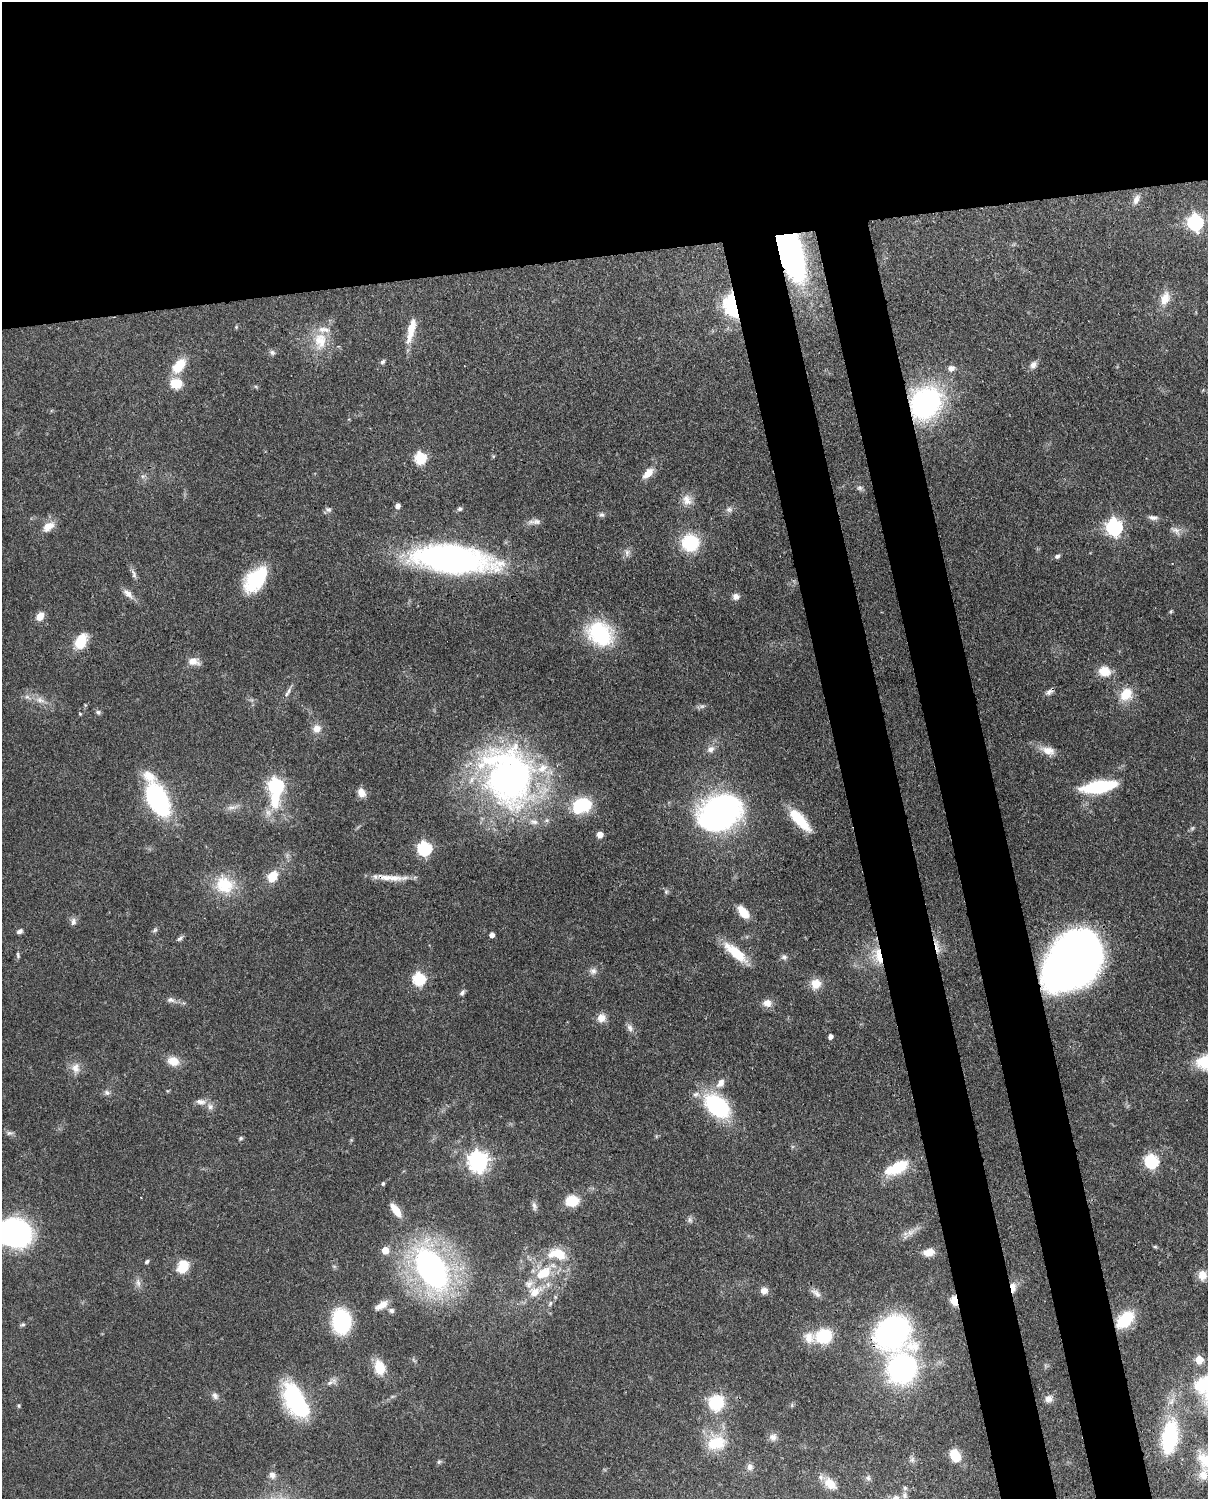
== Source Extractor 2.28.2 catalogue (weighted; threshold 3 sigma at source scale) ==
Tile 2 of 4 x 3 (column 2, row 1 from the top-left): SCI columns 1296-2501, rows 3149-4645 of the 5000 x 4911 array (HDU 1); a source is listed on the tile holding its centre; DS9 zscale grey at full resolution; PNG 1210 x 1501 px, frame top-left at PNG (2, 2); no overlay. Shown black and unused: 25% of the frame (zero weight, under 3 of 4 exposures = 7% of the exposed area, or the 3 px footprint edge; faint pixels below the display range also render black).
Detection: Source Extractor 2.28.2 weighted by HDU 2 'WHT'; one run over the whole footprint, this tile lists its part. Background 0.0986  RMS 0.0041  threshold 0.0184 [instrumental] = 3 sigma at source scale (4.5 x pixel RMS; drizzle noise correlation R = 1.50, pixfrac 1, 0.05/0.05 arcsec/px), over >= 5 px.
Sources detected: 167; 1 too faint to see at this stretch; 4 inside a brighter object's white glare — not listed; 9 inside a brighter listed object's ellipse — not listed separately; the other 153 listed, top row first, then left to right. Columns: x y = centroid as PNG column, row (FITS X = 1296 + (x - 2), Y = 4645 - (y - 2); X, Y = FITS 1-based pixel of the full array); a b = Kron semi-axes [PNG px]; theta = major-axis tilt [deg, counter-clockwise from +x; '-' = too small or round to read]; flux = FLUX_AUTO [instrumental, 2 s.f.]
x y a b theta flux
1136 199 15 7 68 2.5
1195 222 7 6 - 100
790 252 48 20 -70 120
1165 298 19 12 68 5.6
733 305 8 5 -80 260
236 327 4 4 - 0.42
411 330 30 8 77 7.9
320 341 26 18 88 11
272 352 8 6 -28 1.1
383 362 7 5 45 0.87
179 365 18 10 50 9.6
1033 365 11 8 55 2.1
951 368 8 6 9 2.2
176 383 12 10 -10 8.7
925 403 29 24 53 79
420 458 6 6 - 40
648 473 15 8 44 4.5
860 488 8 6 -1 1.1
687 500 15 12 -51 4.1
397 506 5 5 - 1.9
328 509 9 7 -22 1.1
460 509 6 6 - 0.86
729 509 9 7 -10 1.5
601 515 7 7 - 1
1153 518 14 6 -7 1.7
535 522 20 6 5 2.3
48 526 17 10 32 4.5
1114 527 7 6 - 120
1176 531 14 8 -42 2.4
690 543 18 17 - 20
627 553 10 6 84 1.7
1057 556 7 5 37 1.1
451 559 60 20 -6 180
134 574 14 5 -76 1.6
255 581 26 21 50 22
128 593 16 8 -43 2.8
736 597 9 8 - 2
1171 611 5 4 - 0.48
40 616 10 7 57 3.8
600 633 28 22 -36 33
81 641 14 9 62 13
193 661 15 9 -14 3.6
1105 671 14 12 -10 6.6
289 691 10 6 56 1.4
1050 691 13 5 42 1.7
1126 694 14 11 54 9.1
40 700 14 7 -21 3
98 712 7 6 - 0.95
80 714 5 3 - 0.37
317 729 12 11 - 3.5
711 749 11 9 39 2.4
1048 751 18 10 -19 4.6
507 779 92 55 -65 150
276 786 7 7 - 90
1099 787 35 11 9 27
361 793 10 8 -64 3.5
157 799 29 13 -65 85
582 806 24 17 20 18
232 807 16 4 4 1.9
719 813 35 27 29 130
800 820 31 11 -48 12
1192 828 7 5 44 0.72
600 834 6 6 - 2.9
424 848 6 6 - 68
272 876 13 10 51 7.3
391 878 45 7 -3 6.8
225 885 27 24 -16 16
666 892 6 5 - 0.71
743 912 16 9 -51 5.9
73 921 10 7 79 1.5
155 930 7 5 45 0.8
20 931 7 5 25 1.3
492 935 4 4 - 2.1
180 939 8 5 38 1
937 946 22 5 -79 2.9
736 953 34 11 -40 12
18 955 8 3 -72 0.63
879 956 20 9 -76 8.7
784 957 9 7 -23 1.2
1072 961 51 38 51 300
593 971 10 9 - 1.9
419 979 6 6 - 49
816 984 12 11 - 5.5
462 993 8 5 54 1.1
170 1000 10 7 -16 1.7
767 1003 11 9 -4 3.2
601 1018 11 10 - 3.6
630 1028 11 7 -60 1.9
830 1036 4 4 - 2
173 1061 14 10 -19 5.9
75 1068 14 12 -86 3.8
720 1083 12 8 52 3.3
107 1093 8 7 - 1.4
201 1102 15 8 -6 2.6
717 1106 21 13 -39 55
9 1133 9 6 1 1.2
240 1138 6 5 - 0.65
478 1161 8 7 - 240
1152 1161 6 6 - 65
897 1168 23 10 26 18
383 1183 5 4 - 0.68
572 1201 12 9 5 11
534 1206 13 6 -79 1.4
396 1210 18 7 -54 5.5
690 1220 9 5 -72 1.1
15 1232 28 24 -19 95
910 1232 10 8 53 2.6
1155 1247 6 4 0 0.51
385 1250 5 5 - 6.9
929 1252 12 8 10 4.8
557 1254 27 15 -8 11
147 1261 6 4 35 0.87
334 1266 7 4 -19 0.57
182 1267 15 11 68 8.7
431 1268 33 20 -57 150
544 1273 21 13 33 13
1202 1275 12 11 - 4
138 1283 12 6 -80 1.9
1013 1287 13 6 -88 3.3
764 1290 9 8 - 2.3
535 1292 19 12 29 7.8
816 1293 16 7 -40 2.3
954 1300 9 6 -75 5.3
550 1303 8 5 63 1.1
381 1305 18 8 32 3.7
391 1311 7 6 - 1.3
1125 1320 16 10 43 21
341 1321 18 14 -86 39
23 1324 6 5 - 0.77
892 1332 27 26 - 100
824 1336 17 15 16 18
1199 1360 5 5 - 11
379 1368 18 12 -74 7.8
902 1369 23 21 75 85
330 1383 10 6 35 1.7
215 1396 11 7 -62 1.7
1048 1399 10 9 - 2.2
296 1401 34 16 -60 55
716 1403 17 16 - 16
18 1405 6 4 -83 0.54
773 1437 10 10 - 2
1170 1437 23 11 82 49
716 1443 26 19 13 13
955 1455 12 9 -66 9.4
912 1459 8 6 69 1.2
1205 1460 28 18 -46 12
439 1462 7 5 44 0.72
750 1467 9 8 - 1.7
272 1475 10 9 - 2
868 1478 8 6 -87 1.1
830 1484 18 11 -43 6
905 1488 6 6 - 0.83
896 1498 10 9 - 2.3
Overlapping masked pixels (flux is a lower limit): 12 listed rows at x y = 790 252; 733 305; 925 403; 1050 691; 391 878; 937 946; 879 956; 1072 961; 1013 1287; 954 1300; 1125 1320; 892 1332
Isophote crosses this tile's border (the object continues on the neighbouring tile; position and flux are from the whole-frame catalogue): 3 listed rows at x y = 15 1232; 1205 1460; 896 1498